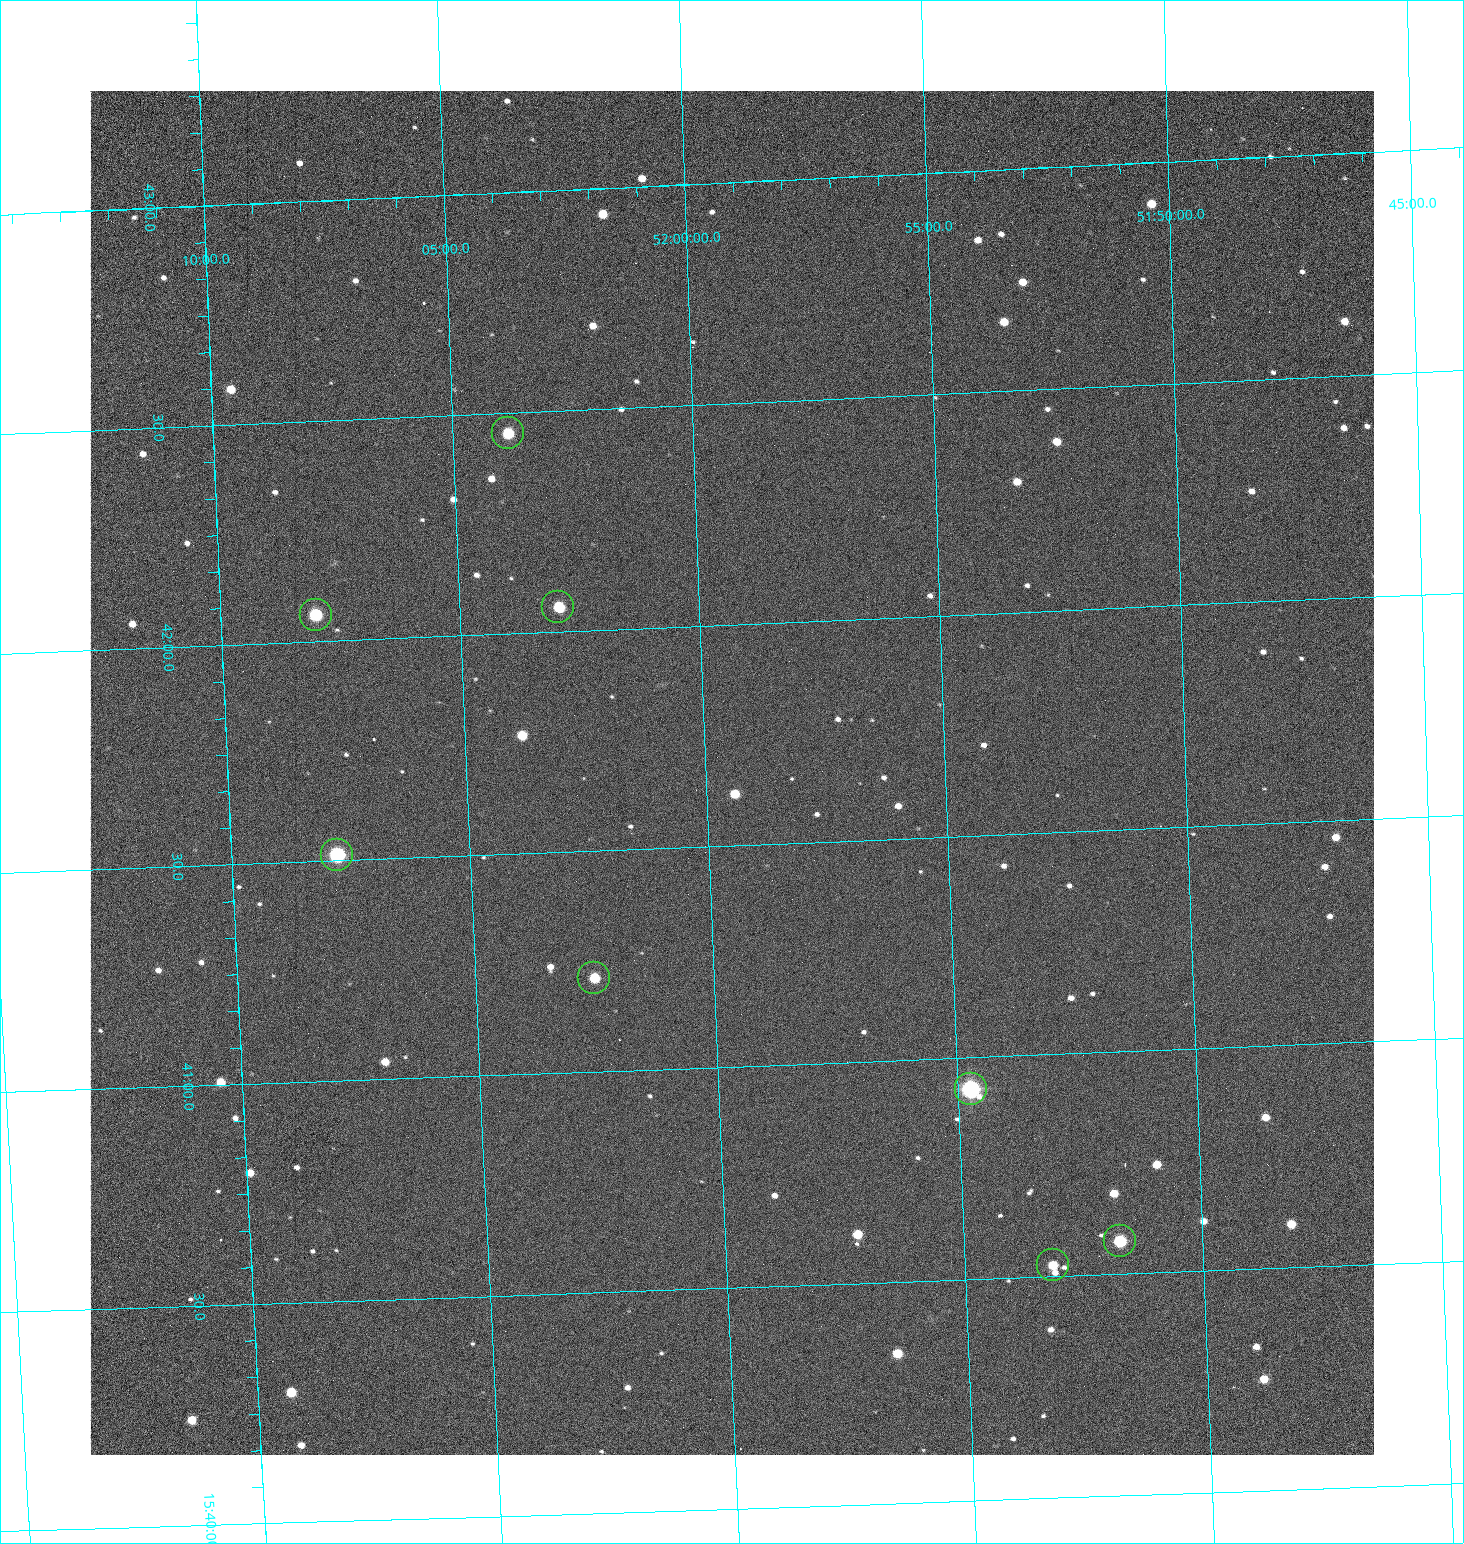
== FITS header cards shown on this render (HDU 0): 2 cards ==
NAXIS1  =                 1284 /fastest changing axis
NAXIS2  =                 1364 /next to fastest changing axis

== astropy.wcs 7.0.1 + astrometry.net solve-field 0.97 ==
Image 1284 x 1364 px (HDU 0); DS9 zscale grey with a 90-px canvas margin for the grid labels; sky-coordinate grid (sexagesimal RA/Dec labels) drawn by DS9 from the SOLVED WCS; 8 Tycho-2 reference stars matched to detected sources circled (green)
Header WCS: RA---TAN/DEC--TAN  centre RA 15:41:40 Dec +51:59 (235.42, +51.99 deg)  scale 1.26 arcsec/px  FOV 26.9' x 28.5'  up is +92 deg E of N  parity flipped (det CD > 0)
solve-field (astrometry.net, Tycho-2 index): VERIFIED the header's WCS against the Tycho-2 star catalogue (8 matches, 0 conflicts) and refined it, rather than solving blind
Solved WCS: RA---TAN-SIP/DEC--TAN-SIP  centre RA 15:41:40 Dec +51:59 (235.42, +51.99 deg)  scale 1.25 arcsec/px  FOV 26.8' x 28.5'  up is +92 deg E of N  parity flipped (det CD > 0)
The solver's refit moves the header's centre by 0.78 arcsec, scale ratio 0.9975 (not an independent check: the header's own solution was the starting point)
Tycho-2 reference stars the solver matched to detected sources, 8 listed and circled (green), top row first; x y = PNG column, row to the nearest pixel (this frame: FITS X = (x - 91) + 1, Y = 1364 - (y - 91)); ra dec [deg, ICRS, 3 dp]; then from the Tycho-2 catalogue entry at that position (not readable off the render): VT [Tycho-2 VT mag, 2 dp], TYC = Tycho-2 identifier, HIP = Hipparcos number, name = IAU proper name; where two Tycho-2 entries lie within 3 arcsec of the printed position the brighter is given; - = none
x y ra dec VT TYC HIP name
509 433 235.614 +52.064 11.61 3489-1132-1 - -
559 607 235.514 +52.049 11.19 3489-1407-1 - -
317 615 235.515 +52.133 11.12 3489-1380-1 - -
338 855 235.378 +52.130 9.31 3489-1322-1 76850 -
595 978 235.303 +52.042 11.52 3489-958-1 - -
972 1089 235.232 +51.912 9.59 3489-824-1 - -
1121 1241 235.143 +51.862 10.97 3489-1016-1 - -
1054 1265 235.131 +51.886 12.29 3489-908-1 - -